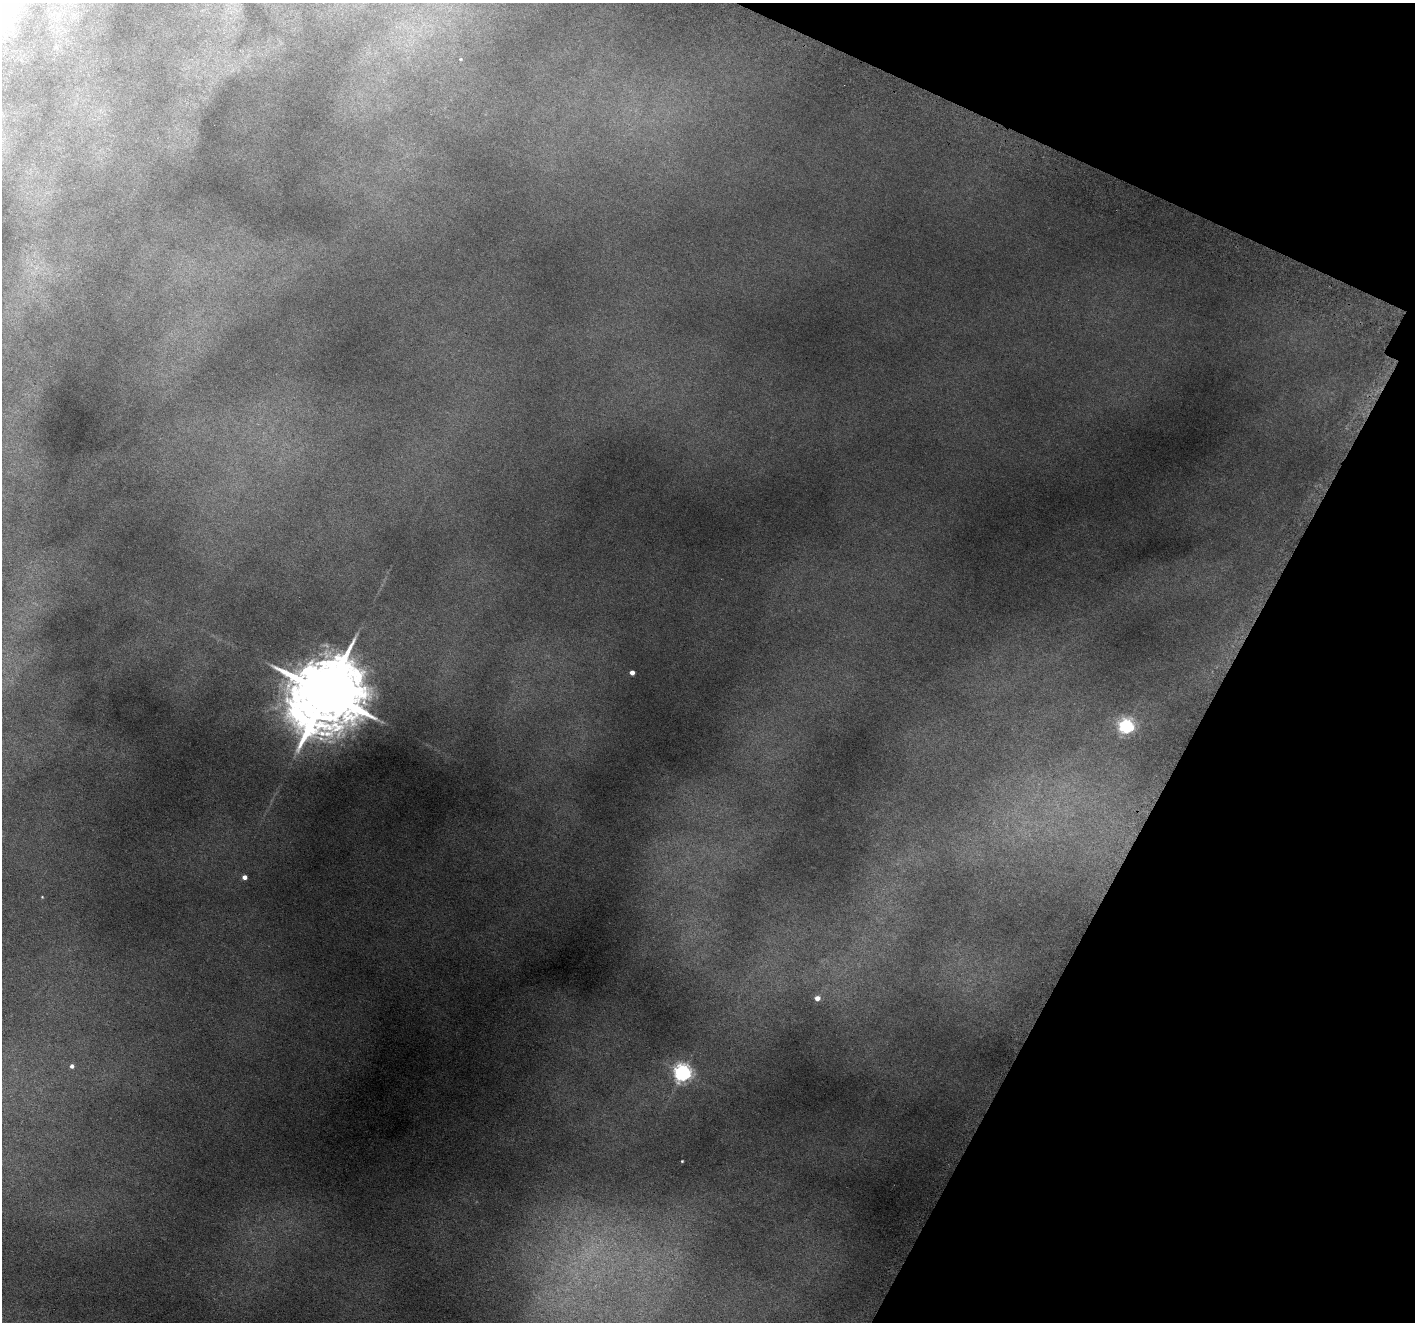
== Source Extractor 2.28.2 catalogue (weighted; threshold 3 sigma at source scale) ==
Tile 8 of 4 x 4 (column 4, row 2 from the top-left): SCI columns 4289-5701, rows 2826-4145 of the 5748 x 5788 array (HDU 1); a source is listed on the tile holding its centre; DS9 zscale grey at full resolution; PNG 1417 x 1324 px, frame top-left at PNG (2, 3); no overlay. Shown black and unused: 20% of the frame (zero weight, under 5 of 9 exposures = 3% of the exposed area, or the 3 px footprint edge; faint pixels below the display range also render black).
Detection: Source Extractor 2.28.2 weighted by HDU 2 'WHT'; one run over the whole footprint, this tile lists its part. Background 0.047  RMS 0.0046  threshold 0.0189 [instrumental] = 3 sigma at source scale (4.09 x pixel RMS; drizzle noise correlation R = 1.36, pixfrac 0.8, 0.05/0.05 arcsec/px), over >= 5 px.
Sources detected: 8; all 8 listed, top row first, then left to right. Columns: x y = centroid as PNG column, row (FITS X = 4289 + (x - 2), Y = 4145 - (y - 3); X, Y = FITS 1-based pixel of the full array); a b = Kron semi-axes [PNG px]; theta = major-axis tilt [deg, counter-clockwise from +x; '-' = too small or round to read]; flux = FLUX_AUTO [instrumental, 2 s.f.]
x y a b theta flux
632 673 4 4 - 1.9
326 694 20 16 51 3800
1126 726 6 5 - 73
244 877 4 4 - 1.5
817 998 5 4 - 1.6
72 1066 4 4 - 0.84
682 1073 6 6 - 130
682 1161 2 2 - 0.24